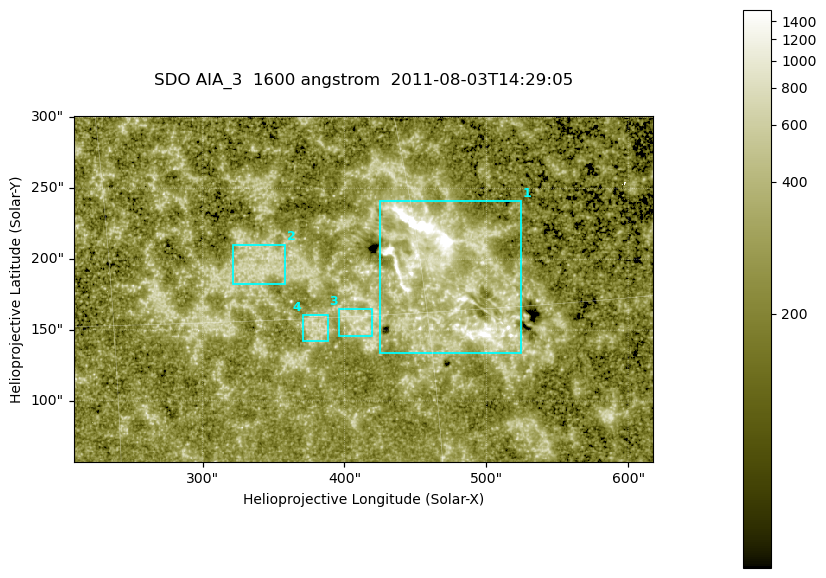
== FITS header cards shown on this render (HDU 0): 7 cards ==
TELESCOP= 'SDO     '           /
INSTRUME= 'AIA_3   '           /
WAVELNTH=                 1600 /
WAVEUNIT= 'angstrom'           /
DATE-OBS= '2011-08-03T14:29:05.127' /
CTYPE1  = 'HPLN-TAN'           /
CTYPE2  = 'HPLT-TAN'           /

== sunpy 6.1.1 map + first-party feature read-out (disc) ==
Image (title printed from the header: SDO AIA_3  1600 angstrom  2011-08-03T14:29:05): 670 x 401 px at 0.609 arcsec/px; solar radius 946 arcsec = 1552 px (partial field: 3.6% of the solar disc is inside the frame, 100% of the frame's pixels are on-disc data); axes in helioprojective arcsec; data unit not stated in the header (colour bar unlabelled)
Pointing: header CRPIX1/2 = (2047.81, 2050.03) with CRVAL1/2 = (0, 0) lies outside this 670 x 401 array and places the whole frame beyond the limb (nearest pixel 1.39 R_sun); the SolarSoft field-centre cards XCEN/YCEN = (413.2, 178.9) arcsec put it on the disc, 1956 arcsec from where CRPIX/CRVAL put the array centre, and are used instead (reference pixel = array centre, CRVAL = XCEN/YCEN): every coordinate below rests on XCEN/YCEN
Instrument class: DISC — disc imager (sunpy class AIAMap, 1600 A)
Bright regions (active regions / flare kernels): reference = the on-disc median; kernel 5 px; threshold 5 sigma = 354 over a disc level ~225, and >= 1.15x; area >= 268 px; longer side >= 5 px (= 3 arcsec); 4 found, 4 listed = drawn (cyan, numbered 1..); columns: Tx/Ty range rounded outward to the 2 arcsec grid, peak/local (2 s.f.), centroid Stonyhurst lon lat
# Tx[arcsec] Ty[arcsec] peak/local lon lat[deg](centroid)
1 424..526 132..242 14 +31 +17
2 320..360 182..210 3.5 +22 +17
3 396..420 146..166 3.9 +26 +15
4 370..388 142..162 3.6 +24 +15